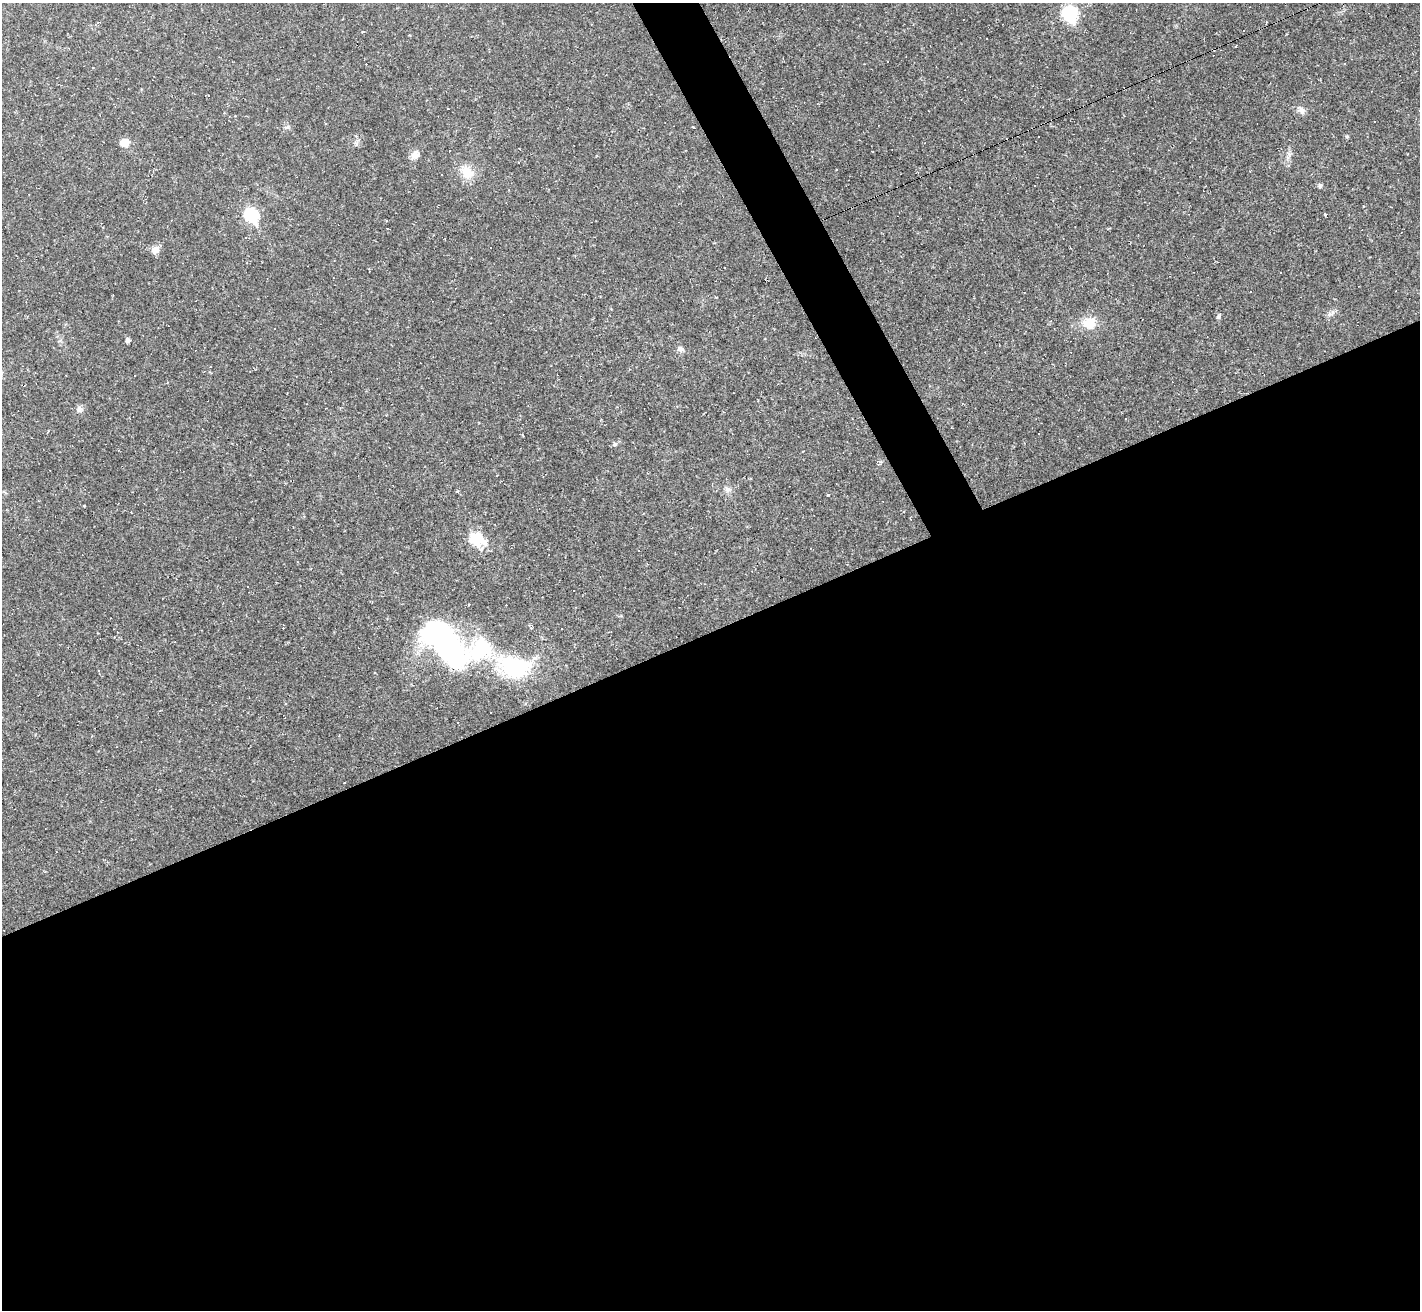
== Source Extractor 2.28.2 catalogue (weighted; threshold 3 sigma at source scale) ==
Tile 15 of 4 x 4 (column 3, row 4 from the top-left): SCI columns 2839-4256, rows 284-1591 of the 5675 x 5664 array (HDU 1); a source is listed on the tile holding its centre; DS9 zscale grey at full resolution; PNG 1422 x 1312 px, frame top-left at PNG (2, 3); no overlay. Shown black and unused: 54% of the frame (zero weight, under 2 of 3 exposures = <1% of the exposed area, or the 3 px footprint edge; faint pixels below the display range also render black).
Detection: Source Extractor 2.28.2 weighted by HDU 2 'WHT'; one run over the whole footprint, this tile lists its part. Background 0.0411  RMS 0.0068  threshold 0.0304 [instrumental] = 3 sigma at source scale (4.5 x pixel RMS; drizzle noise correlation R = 1.50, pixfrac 1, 0.05/0.05 arcsec/px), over >= 5 px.
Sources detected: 59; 28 cosmic-ray / hot-pixel residue — not listed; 1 inside a brighter listed object's ellipse — not listed separately; the other 30 listed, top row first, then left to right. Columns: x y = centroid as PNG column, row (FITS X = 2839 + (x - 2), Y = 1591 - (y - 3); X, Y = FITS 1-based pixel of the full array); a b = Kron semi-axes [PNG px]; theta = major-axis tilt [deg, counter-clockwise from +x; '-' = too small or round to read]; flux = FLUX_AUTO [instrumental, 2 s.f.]
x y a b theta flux
1070 14 10 9 - 51
363 32 3 3 - 5.7
1236 46 3 2 - 0.53
1345 63 3 2 - 0.8
1302 111 11 7 -65 2.7
287 127 9 4 21 1.4
693 127 3 3 - 0.67
1347 136 6 4 0 0.76
125 143 10 9 - 6.4
1288 154 7 6 - 2
415 155 13 9 54 4.2
467 172 20 14 -54 11
1320 185 6 6 - 1.3
1325 214 4 3 - 0.6
251 215 8 6 -57 77
155 250 10 9 - 4.6
1250 292 3 2 - 0.97
1331 313 13 5 28 2.3
1219 316 8 4 60 1.8
1089 323 14 13 - 13
128 340 5 5 - 2.1
681 349 9 7 -25 2.4
79 409 8 8 - 2.7
614 444 7 5 23 1.3
393 486 2 2 - 0.39
727 489 8 8 - 2.8
476 539 8 6 -31 62
446 643 62 27 -48 160
514 667 45 25 -11 57
98 670 3 3 - 0.68
Unlisted compact peaks at least as high as the median listed source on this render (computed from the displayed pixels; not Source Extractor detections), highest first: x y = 828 495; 356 144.